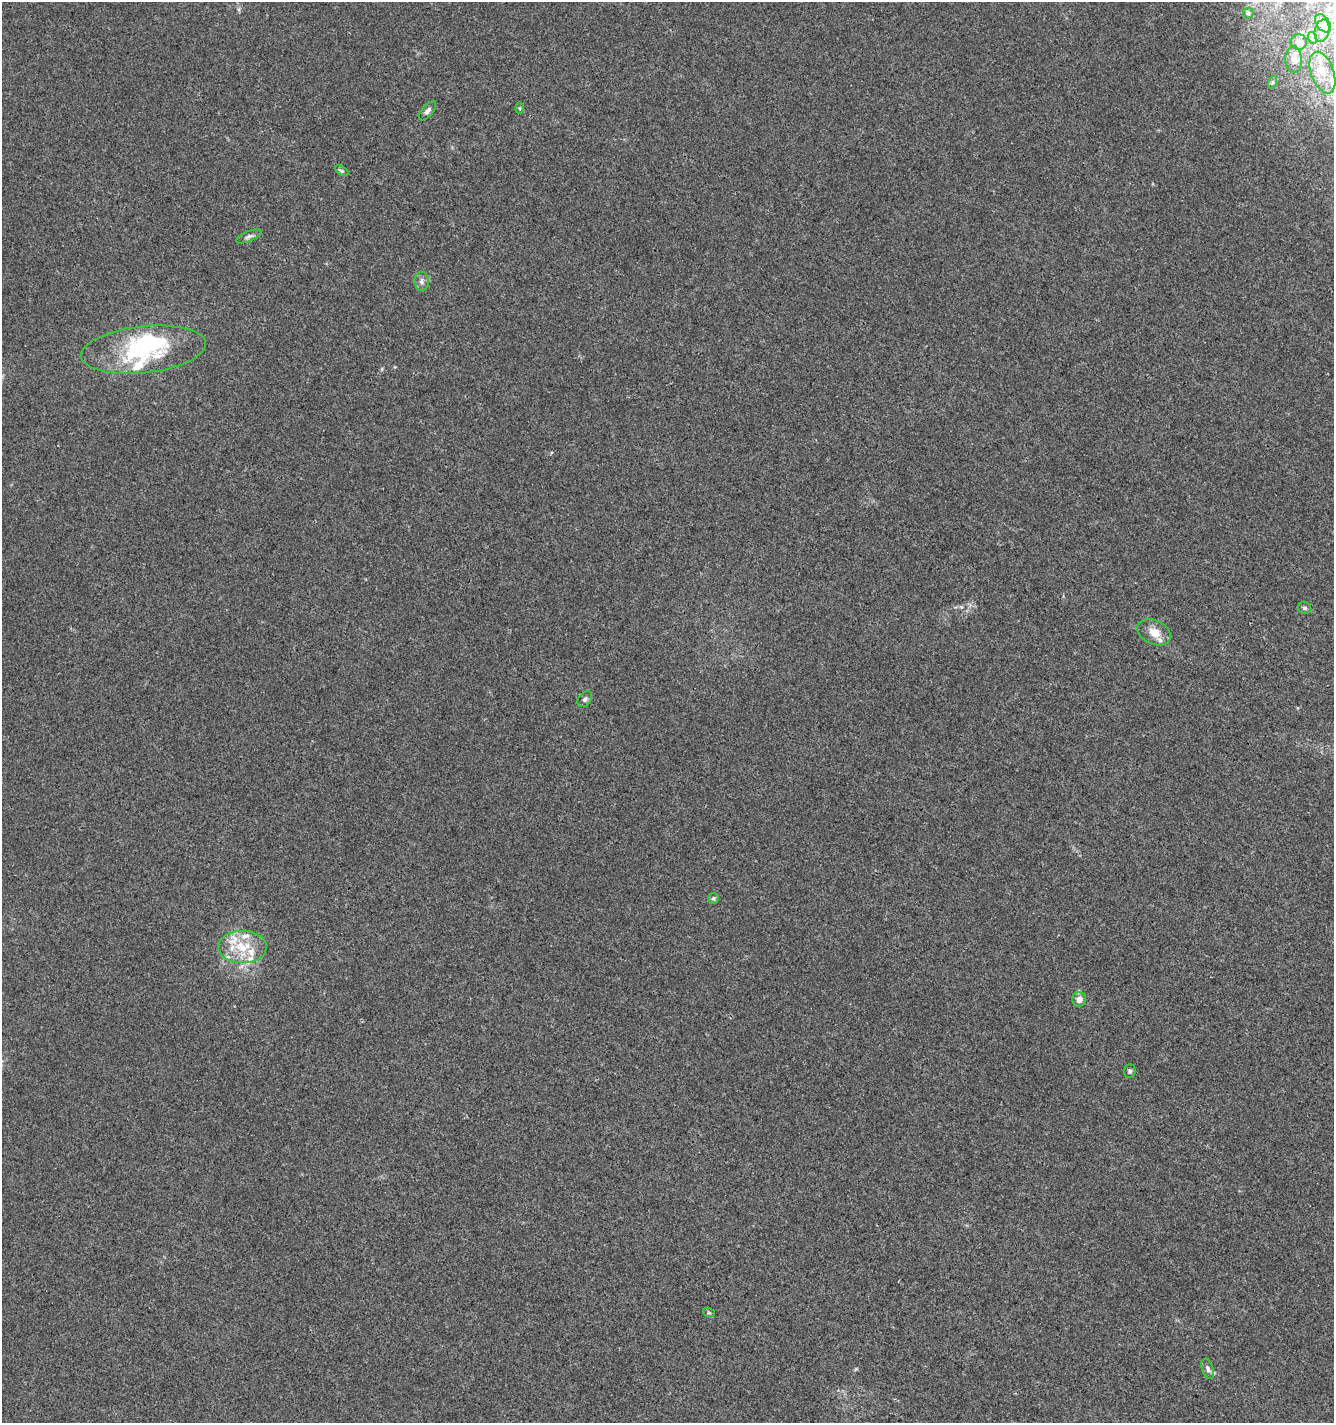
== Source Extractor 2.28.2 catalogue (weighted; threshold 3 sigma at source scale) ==
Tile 6 of 4 x 4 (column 2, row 2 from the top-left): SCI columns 1536-2867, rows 2849-4269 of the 5801 x 5691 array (HDU 1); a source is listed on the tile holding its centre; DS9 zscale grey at full resolution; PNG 1336 x 1425 px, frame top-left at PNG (2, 2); each listed source drawn as its Kron ellipse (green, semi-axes under 4 px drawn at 4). Shown black and unused: <1% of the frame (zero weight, under 3 of 4 exposures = <1% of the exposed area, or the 3 px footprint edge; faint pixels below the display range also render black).
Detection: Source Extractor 2.28.2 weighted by HDU 2 'WHT'; one run over the whole footprint, this tile lists its part. Background 0.00456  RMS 0.0031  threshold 0.0139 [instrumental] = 3 sigma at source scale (4.5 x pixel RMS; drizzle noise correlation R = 1.50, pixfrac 1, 0.0396/0.0396 arcsec/px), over >= 5 px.
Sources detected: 32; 2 inside a brighter object's white glare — neither listed nor drawn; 7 inside a brighter listed object's ellipse — not listed separately; the other 23 listed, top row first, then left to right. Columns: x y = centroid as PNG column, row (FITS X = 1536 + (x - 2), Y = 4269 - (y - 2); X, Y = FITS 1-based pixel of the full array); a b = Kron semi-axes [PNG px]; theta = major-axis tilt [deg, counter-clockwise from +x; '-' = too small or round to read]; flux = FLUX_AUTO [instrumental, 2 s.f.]
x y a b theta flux
1248 13 6 5 - 0.44
1323 23 10 6 -55 1.6
1322 31 11 7 77 1.3
1313 38 6 4 -72 0.4
1299 42 8 8 - 1.2
1294 59 13 8 -86 1.7
1322 73 22 11 -71 5
1273 82 6 4 71 0.45
520 108 5 3 - 0.34
427 111 11 5 49 1.1
342 171 7 4 -32 0.59
249 236 13 5 23 0.99
422 281 9 7 -87 1.3
143 350 63 23 6 28
1304 608 6 6 - 0.71
1154 632 17 12 -25 4.2
585 699 9 6 52 0.82
713 898 5 5 - 0.52
242 947 24 16 -1 9.4
1079 999 7 7 - 2.1
1130 1071 7 6 - 0.67
709 1313 6 4 -18 0.42
1208 1369 10 5 -71 1